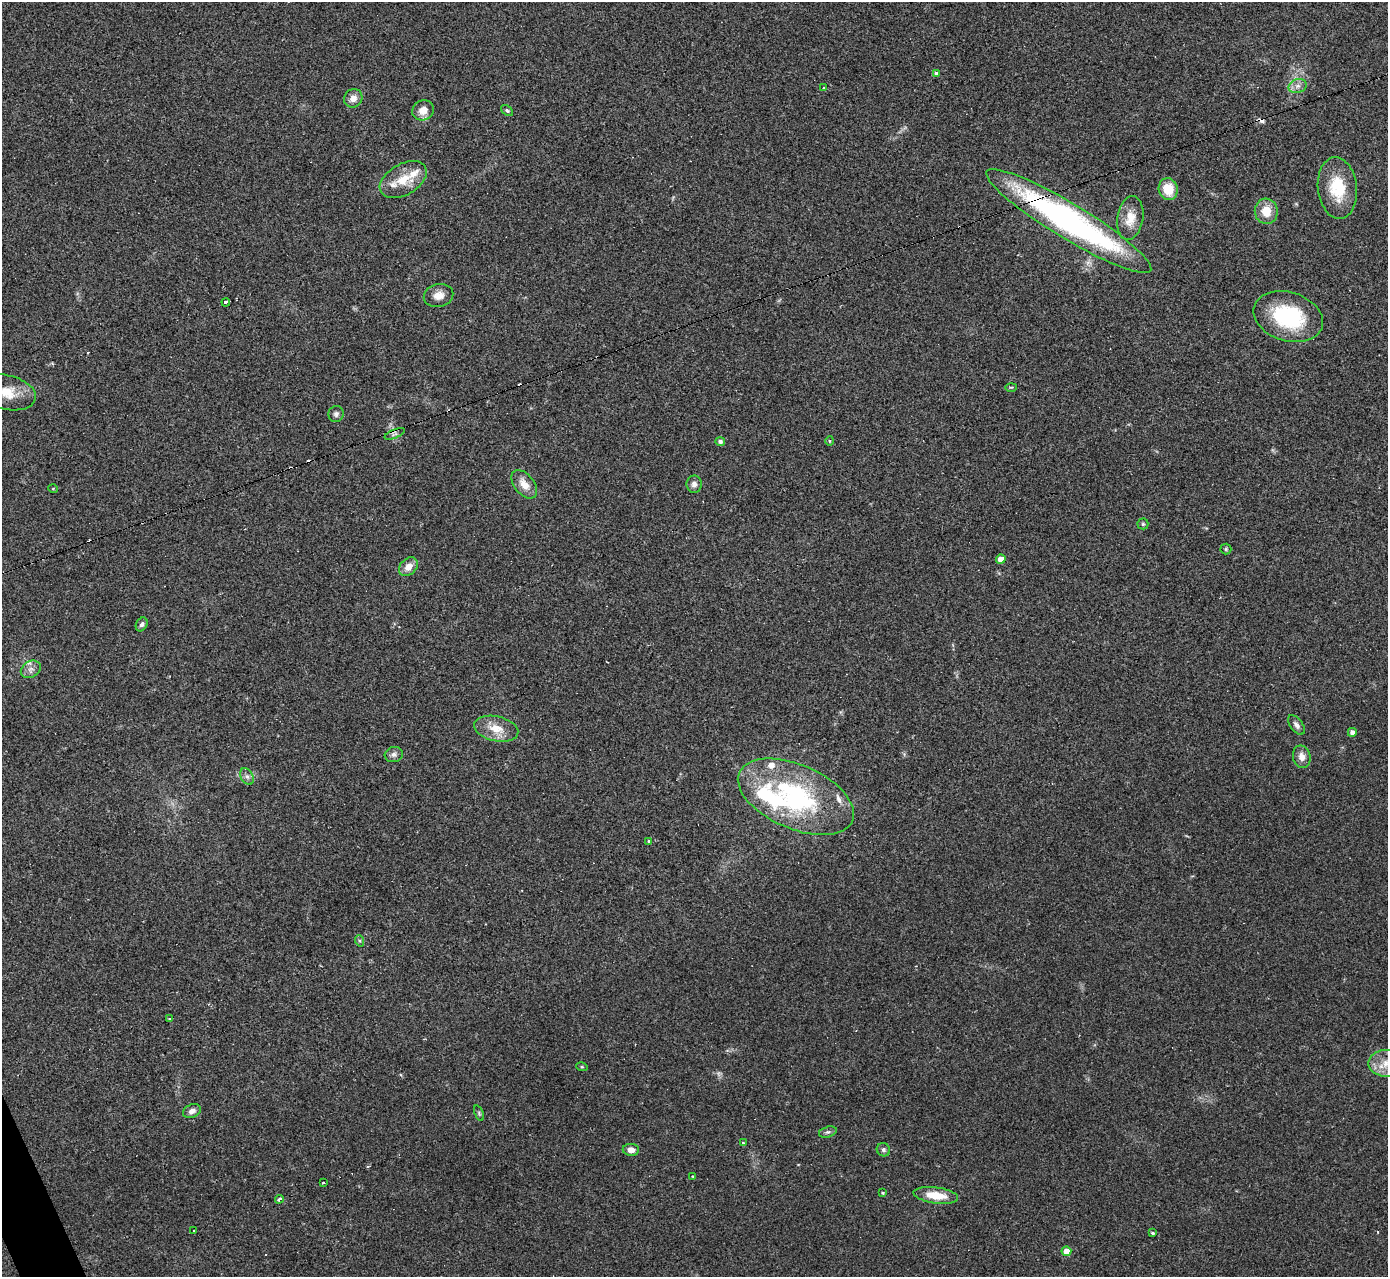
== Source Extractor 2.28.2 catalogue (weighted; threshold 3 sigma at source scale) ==
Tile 7 of 4 x 4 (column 3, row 2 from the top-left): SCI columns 2774-4159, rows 2701-3975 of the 5544 x 5527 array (HDU 1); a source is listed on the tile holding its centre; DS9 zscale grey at full resolution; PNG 1390 x 1279 px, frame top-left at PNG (2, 2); each listed source drawn as its Kron ellipse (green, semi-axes under 4 px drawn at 4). Shown black and unused: <1% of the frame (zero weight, under 2 of 3 exposures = <1% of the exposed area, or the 3 px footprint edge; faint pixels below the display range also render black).
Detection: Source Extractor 2.28.2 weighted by HDU 2 'WHT'; one run over the whole footprint, this tile lists its part. Background 0.0836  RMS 0.0078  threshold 0.035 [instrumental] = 3 sigma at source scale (4.5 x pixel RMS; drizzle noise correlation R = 1.50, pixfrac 1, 0.05/0.05 arcsec/px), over >= 5 px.
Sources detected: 69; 1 inside a brighter object's white glare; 7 cosmic-ray / hot-pixel residue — neither listed nor drawn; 5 inside a brighter listed object's ellipse — not listed separately; the other 56 listed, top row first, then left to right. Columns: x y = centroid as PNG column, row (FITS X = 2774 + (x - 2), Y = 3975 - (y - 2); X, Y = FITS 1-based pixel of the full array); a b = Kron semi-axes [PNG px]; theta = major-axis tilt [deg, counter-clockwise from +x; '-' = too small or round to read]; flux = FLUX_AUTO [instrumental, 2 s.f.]
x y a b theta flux
936 73 4 3 - 2.5
1298 86 9 7 16 3.7
824 88 3 3 - 1.3
353 98 9 9 - 5.8
423 110 11 9 28 7.8
507 110 7 4 -38 1.4
403 180 25 15 30 19
1337 188 31 19 -83 30
1168 189 11 9 -77 16
1266 211 13 11 -83 13
1130 218 22 13 81 13
1069 221 96 17 -31 240
438 296 15 11 13 7.2
226 302 4 3 - 5.6
1288 317 35 24 -17 64
1011 387 6 4 1 0.86
7 392 29 17 -13 19
336 414 8 7 - 2.4
395 434 11 4 22 2.1
720 441 5 4 - 2.4
829 441 5 3 - 0.61
524 484 16 9 -52 9.1
694 484 8 7 - 3.7
53 488 5 3 - 0.62
1143 524 5 5 - 1.2
1226 549 5 5 - 1
1001 559 5 4 - 6.4
408 567 11 8 45 6.8
142 624 7 5 59 2.1
31 669 10 8 32 3.7
1296 725 11 6 -53 3
496 729 22 12 -13 13
1352 732 4 4 - 4.4
394 755 9 7 14 2.9
1302 757 11 8 -77 5.7
247 776 9 6 -62 2.6
796 797 62 32 -23 130
649 841 4 4 - 1
360 941 6 4 -71 1.1
170 1019 3 3 - 2
1387 1063 18 13 0 14
582 1067 6 3 -17 0.95
192 1111 9 6 24 3.5
479 1113 8 4 -68 1.3
828 1132 9 5 15 1.8
743 1143 4 2 - 0.54
631 1150 8 6 -2 5.6
883 1150 7 6 - 2
693 1176 2 2 - 0.58
323 1183 3 2 - 1.5
882 1193 4 3 - 0.93
936 1195 22 8 -7 17
279 1199 4 3 - 5.4
194 1231 3 2 - 1.9
1152 1233 4 3 - 1.2
1066 1251 5 4 - 9.7
Overlapping masked pixels (flux is a lower limit): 1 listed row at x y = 1069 221
Isophote crosses this tile's border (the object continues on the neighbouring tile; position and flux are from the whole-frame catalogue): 2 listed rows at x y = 7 392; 1387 1063